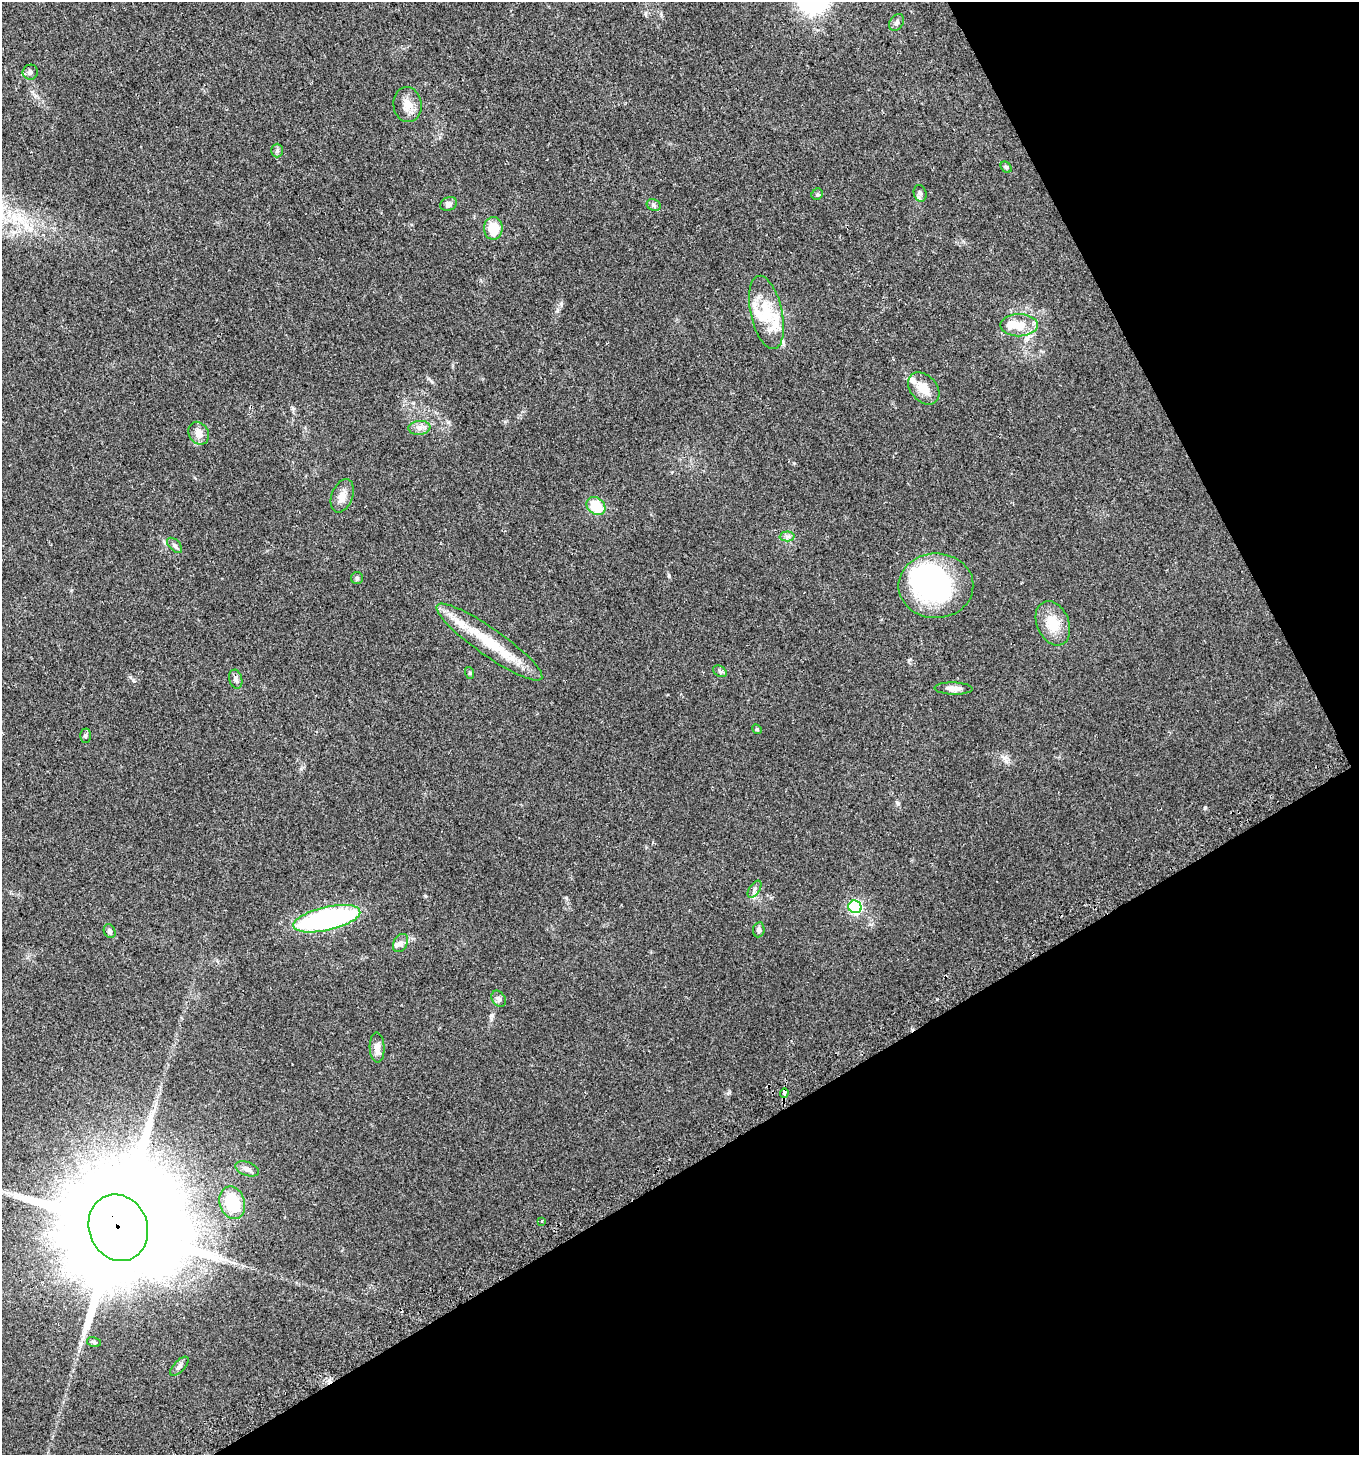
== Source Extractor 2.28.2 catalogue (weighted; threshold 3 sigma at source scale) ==
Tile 12 of 4 x 4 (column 4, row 3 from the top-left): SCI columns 4255-5611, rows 1482-2934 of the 5736 x 5871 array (HDU 1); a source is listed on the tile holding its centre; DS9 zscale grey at full resolution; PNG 1361 x 1457 px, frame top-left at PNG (2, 2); each listed source drawn as its Kron ellipse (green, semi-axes under 4 px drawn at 4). Shown black and unused: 28% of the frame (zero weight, under 2 of 3 exposures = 2% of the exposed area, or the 3 px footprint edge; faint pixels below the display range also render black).
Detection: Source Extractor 2.28.2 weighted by HDU 2 'WHT'; one run over the whole footprint, this tile lists its part. Background 0.0479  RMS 0.0082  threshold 0.0368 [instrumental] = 3 sigma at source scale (4.5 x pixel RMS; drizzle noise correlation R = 1.50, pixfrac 1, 0.0396/0.0396 arcsec/px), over >= 5 px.
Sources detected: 53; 3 inside a brighter object's white glare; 1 long thin detection or spike segment (spike, bleed or trail) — neither listed nor drawn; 5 inside a brighter listed object's ellipse — not listed separately; the other 44 listed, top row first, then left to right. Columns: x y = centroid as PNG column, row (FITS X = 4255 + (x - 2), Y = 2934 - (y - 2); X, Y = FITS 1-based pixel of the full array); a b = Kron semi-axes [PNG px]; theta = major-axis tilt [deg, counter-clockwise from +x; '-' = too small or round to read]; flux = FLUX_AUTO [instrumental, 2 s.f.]
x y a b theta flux
897 22 9 6 57 2.5
30 72 7 7 - 2.4
407 105 17 14 -84 9
277 151 7 5 90 1.8
1006 167 6 5 - 1.3
920 193 8 6 -73 2.4
817 194 6 5 - 1.4
449 204 9 6 23 3.1
654 205 7 5 -23 1.9
493 228 11 9 -90 17
766 312 37 16 -78 28
1019 325 18 11 0 13
924 388 18 13 -48 12
419 428 11 7 6 4
199 433 12 9 -57 6.4
342 496 17 10 68 7.3
596 506 10 8 -42 21
787 536 7 5 1 2.1
175 545 9 5 -45 2.2
357 578 6 6 - 1.4
936 586 37 32 1 130
1053 623 23 16 -66 19
489 642 64 13 -35 39
720 671 7 5 -31 1.6
470 673 6 4 -72 0.93
236 679 10 6 -75 2.6
953 688 19 6 -2 5.9
757 729 5 4 - 1.1
85 736 7 5 -90 1.5
754 889 9 5 57 2.3
855 907 6 6 - 110
327 919 34 11 13 160
759 930 7 5 81 2.2
110 931 7 5 -66 2.2
401 943 10 6 61 3.2
499 999 9 6 -56 2.4
377 1048 15 7 -88 5.6
784 1093 4 3 - 7.1
247 1169 12 7 -21 3.6
232 1203 16 12 -71 30
542 1221 3 3 - 1.9
118 1228 34 29 -68 28000
94 1342 7 5 -12 1.5
179 1366 12 5 46 2.6
Overlapping masked pixels (flux is a lower limit): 2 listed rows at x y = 784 1093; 118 1228
Unlisted compact peaks at least as high as the median listed source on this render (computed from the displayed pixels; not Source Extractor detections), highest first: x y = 1205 807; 669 576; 898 804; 133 680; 491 1015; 561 304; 425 896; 794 463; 909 660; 1004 758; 566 898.